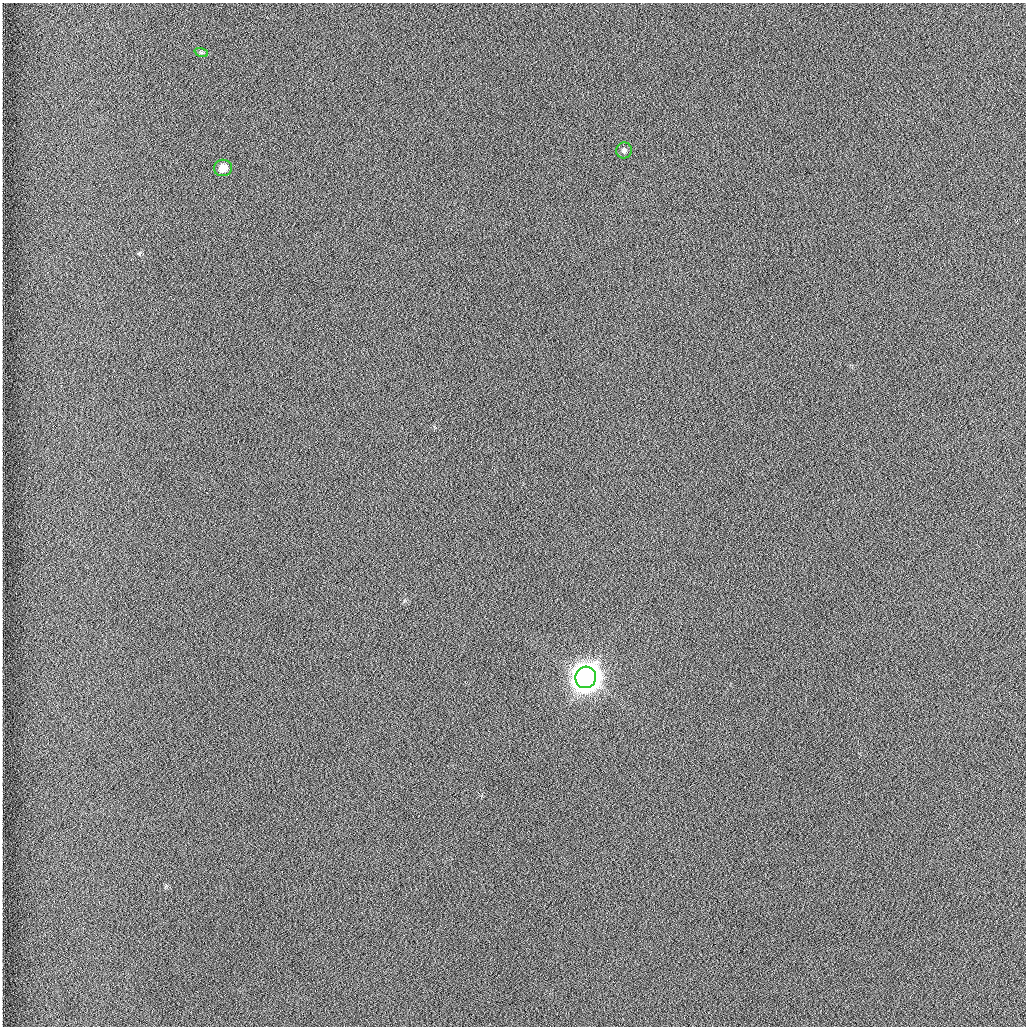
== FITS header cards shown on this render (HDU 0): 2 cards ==
NAXIS1  =                 1024 /fastest changing axis
NAXIS2  =                 1024 /next to fastest changing axis

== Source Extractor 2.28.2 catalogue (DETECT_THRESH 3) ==
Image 1024 x 1024 px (HDU 0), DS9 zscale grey, 1 PNG px = 1 image px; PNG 1028 x 1028 px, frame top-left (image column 1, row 1024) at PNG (2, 3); each listed source drawn as its Kron ellipse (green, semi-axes under 4 px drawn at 4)
Background 1260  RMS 5.9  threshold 17.7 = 3 sigma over >= 5 px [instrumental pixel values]
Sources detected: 4; all 4 listed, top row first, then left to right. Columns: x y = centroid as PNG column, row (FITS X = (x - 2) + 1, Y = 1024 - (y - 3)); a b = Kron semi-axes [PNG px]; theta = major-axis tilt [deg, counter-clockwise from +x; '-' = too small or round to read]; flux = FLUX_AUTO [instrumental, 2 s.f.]
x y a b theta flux
201 52 7 4 -18 6.3e+02
624 150 8 8 - 1.4e+03
223 168 9 8 - 4.1e+03
586 677 11 10 - 1.0e+06